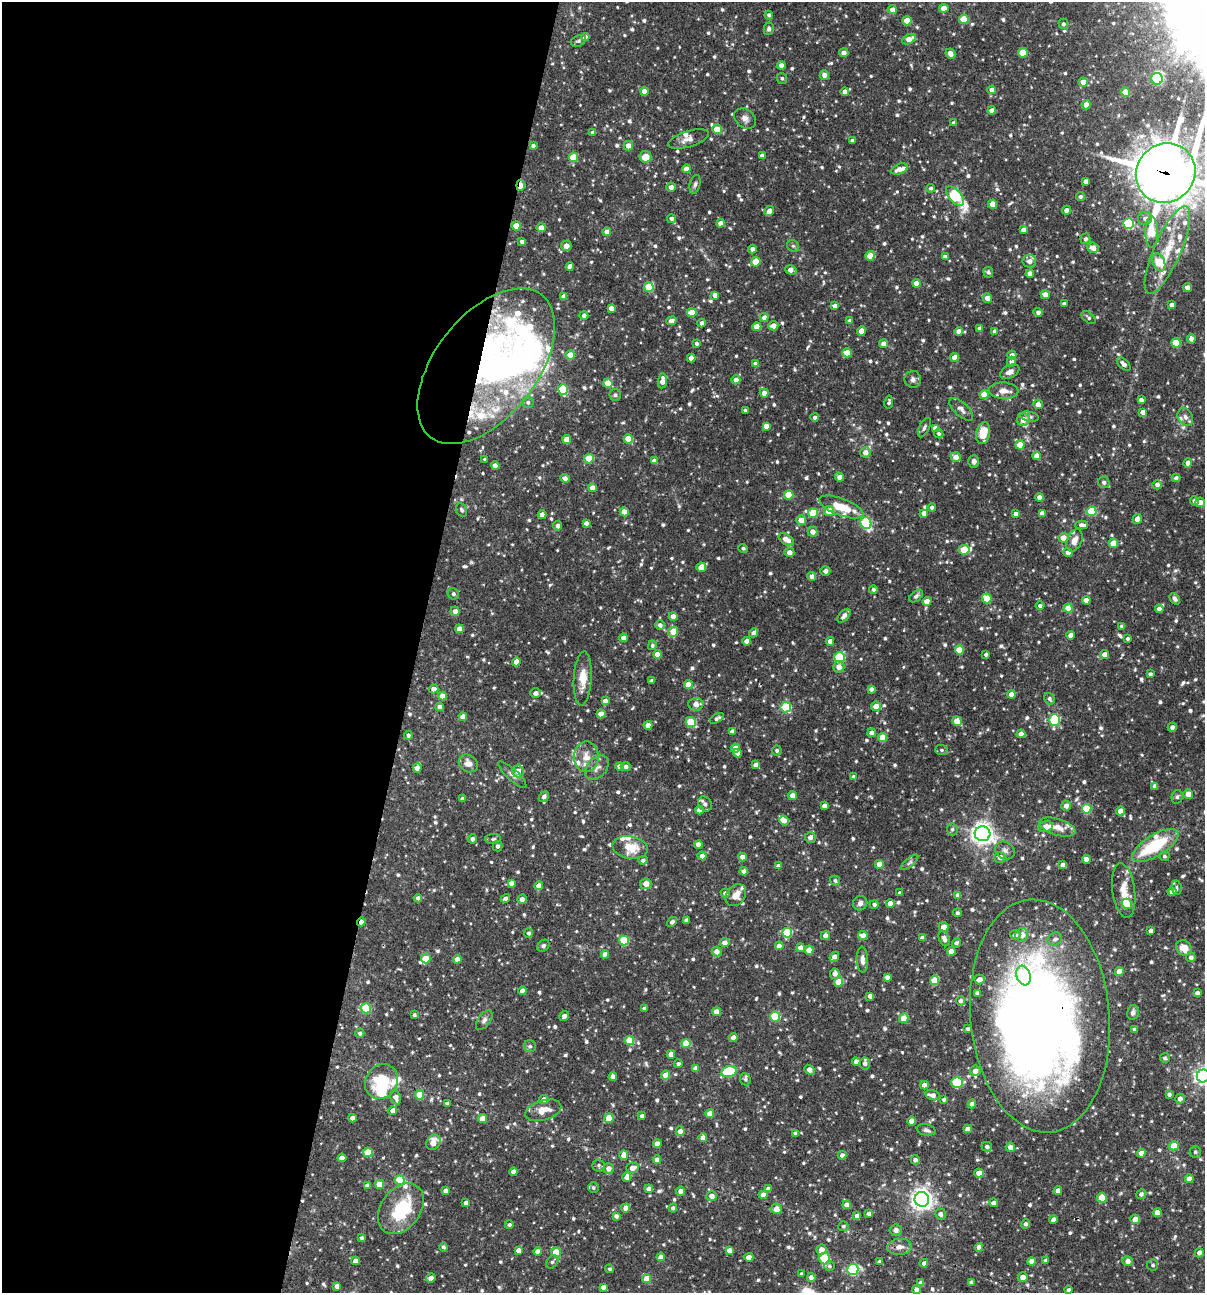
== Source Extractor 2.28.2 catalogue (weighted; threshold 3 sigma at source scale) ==
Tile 5 of 4 x 4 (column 1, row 2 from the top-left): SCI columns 250-1452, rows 2585-3875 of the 5187 x 5168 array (HDU 1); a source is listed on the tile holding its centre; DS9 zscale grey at full resolution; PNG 1207 x 1295 px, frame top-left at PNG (2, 2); each listed source drawn as its Kron ellipse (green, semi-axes under 4 px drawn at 4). Shown black and unused: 35% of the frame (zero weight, under 3 of 4 exposures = <1% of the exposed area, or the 3 px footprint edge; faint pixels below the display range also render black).
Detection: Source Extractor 2.28.2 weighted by HDU 2 'WHT'; one run over the whole footprint, this tile lists its part. Background 0.0869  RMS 0.0039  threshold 0.0175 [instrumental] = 3 sigma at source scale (4.5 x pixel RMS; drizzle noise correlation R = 1.50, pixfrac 1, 0.05/0.05 arcsec/px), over >= 5 px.
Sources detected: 960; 6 inside a brighter object's white glare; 1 cosmic-ray / hot-pixel residue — neither listed nor drawn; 40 inside a brighter listed object's ellipse — not listed separately; of the other 913, all 500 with FLUX_AUTO >= 0.782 (the completeness limit of this list) listed and drawn (413 fainter detections not listed), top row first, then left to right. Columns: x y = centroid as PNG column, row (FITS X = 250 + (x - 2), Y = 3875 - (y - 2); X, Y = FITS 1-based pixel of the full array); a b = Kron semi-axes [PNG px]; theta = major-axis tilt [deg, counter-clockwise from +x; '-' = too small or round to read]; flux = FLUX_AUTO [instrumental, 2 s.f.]
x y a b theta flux
944 8 5 4 - 3.5
892 10 4 4 - 2.1
769 15 4 4 - 1
964 19 5 4 - 11
907 21 4 4 - 7
1063 24 5 5 - 1
769 29 6 5 - 0.96
585 37 4 4 - 2.4
909 39 7 5 25 3.3
578 41 8 5 25 0.94
844 53 4 4 - 1.9
1023 53 5 4 - 8
950 54 5 4 - 2.3
781 65 4 4 - 2.4
824 75 5 4 - 2.1
782 78 6 5 - 0.83
1157 79 6 5 - 28
1083 82 4 4 - 3
992 90 4 4 - 2.8
644 91 4 4 - 3.2
845 91 4 4 - 1.9
1125 92 4 4 - 5
1086 105 5 4 - 2.6
992 111 4 4 - 2.7
745 118 12 9 -35 2.1
954 123 4 3 - 1.2
717 129 5 5 - 6.4
593 133 4 4 - 2.2
689 139 21 8 17 2.8
852 140 3 3 - 0.83
533 145 4 3 - 1
628 146 4 4 - 3.1
762 156 4 4 - 1.5
573 157 5 4 - 11
645 157 6 5 - 4.8
686 169 4 4 - 2.7
899 169 8 5 23 3.1
1166 173 31 29 44 1100
1086 182 4 4 - 2.6
695 184 9 5 77 0.98
521 185 5 3 - 5.1
671 187 4 4 - 1.9
931 188 4 4 - 0.84
955 196 12 6 -48 40
1080 196 5 4 - 0.92
993 204 4 4 - 4.9
1066 210 4 4 - 1.8
769 211 5 4 - 2.1
1145 218 7 6 - 1.6
672 219 4 4 - 1.5
720 223 4 4 - 2.4
1129 223 5 5 - 29
516 226 4 4 - 6
541 228 4 4 - 3
1023 230 4 4 - 2
607 232 4 4 - 3
1152 232 16 6 -90 11
1086 239 5 5 - 1.1
522 242 4 3 - 1.2
566 246 5 5 - 2.9
793 246 6 5 - 0.8
1093 248 5 5 - 3.1
752 249 4 4 - 1.6
1167 250 47 13 66 15
870 256 4 4 - 5.6
945 257 4 4 - 2.1
1029 261 7 6 - 2.2
756 262 5 4 - 9.4
1159 262 9 6 -68 16
570 266 4 4 - 2.9
791 270 6 4 -17 2.9
988 272 5 5 - 0.94
1030 274 4 4 - 2.6
916 283 4 4 - 3.2
649 287 5 5 - 14
1187 288 4 4 - 2.8
715 295 4 4 - 2.3
1045 295 4 4 - 2.9
564 297 4 4 - 2.5
987 298 5 4 - 2.5
1064 304 4 3 - 1.1
1172 305 4 4 - 1.9
835 306 4 4 - 2.3
611 308 4 4 - 2.4
1038 312 4 4 - 1.1
692 313 5 4 - 5.4
584 315 4 4 - 1.5
764 318 4 4 - 2.4
1088 318 8 5 -42 0.95
671 321 5 4 - 2.8
849 321 4 4 - 1.5
702 323 4 4 - 1.2
773 326 5 4 - 2.9
757 327 4 4 - 5.8
980 328 4 4 - 1.6
861 331 4 4 - 3.6
959 331 4 4 - 2.1
995 331 4 3 - 1.1
1191 339 4 4 - 1.6
696 343 3 3 - 0.91
1176 343 5 4 - 11
884 344 4 4 - 2.8
847 353 4 4 - 6.7
570 355 4 4 - 6.2
1012 355 4 4 - 1.5
955 357 4 4 - 4.5
691 358 4 4 - 2.4
1011 362 5 4 - 1.7
755 364 4 4 - 2
1124 364 8 4 -43 1.7
486 366 90 51 52 160
1010 372 10 6 26 2
913 379 8 8 - 1.5
736 380 4 4 - 2.4
662 381 7 4 84 3.1
608 383 4 4 - 6.5
563 390 5 5 - 19
1004 391 15 8 -4 3.4
764 393 4 4 - 2.8
984 394 4 4 - 5.8
615 395 6 5 - 0.85
1141 400 4 3 - 1.4
528 402 6 5 - 0.99
889 402 6 4 80 0.84
1038 404 5 5 - 2.5
961 409 15 6 -42 1.9
745 410 3 3 - 0.81
1143 412 4 4 - 2.3
815 417 4 4 - 1.2
1029 417 9 5 -10 0.95
1185 417 9 7 -60 1.6
1023 420 6 6 - 3.6
766 426 4 4 - 2.4
924 428 10 5 63 0.96
935 428 4 4 - 3
983 433 11 7 78 6.8
939 434 5 4 - 0.85
628 439 4 4 - 7.9
567 440 4 4 - 4.1
1020 445 4 4 - 6.3
865 452 5 5 - 2.8
1037 456 4 4 - 3.6
956 457 5 4 - 3
485 459 3 3 - 0.81
589 459 5 5 - 12
654 461 4 4 - 2.5
974 461 6 5 - 1.3
1188 463 5 4 - 2.9
495 466 4 4 - 2.6
840 477 4 4 - 2.5
565 478 5 4 - 1.8
1176 478 4 4 - 1.1
1104 482 6 5 - 1.2
1157 485 5 4 - 1.5
592 488 4 4 - 3.4
789 495 5 4 - 9.8
1039 497 4 4 - 2.4
1195 501 4 4 - 1.8
1200 502 5 4 - 2.9
841 507 23 8 -21 8.9
932 507 4 4 - 1.2
462 510 7 5 -66 1
829 511 5 5 - 4.3
1091 511 5 5 - 14
624 512 4 4 - 4.7
813 513 5 5 - 13
924 513 4 4 - 2.3
1042 513 4 4 - 2.7
1015 514 4 4 - 1.8
542 515 4 4 - 3.2
1137 519 5 4 - 2.3
801 520 5 4 - 4.5
586 523 4 4 - 1.4
866 523 6 5 - 29
1082 525 6 4 -1 1.8
558 526 4 4 - 1.5
813 532 5 5 - 2.5
1063 538 5 5 - 3.1
786 539 8 5 -33 4.2
1074 540 12 7 67 2.9
1113 543 4 4 - 6.7
743 548 5 4 - 0.8
964 550 5 4 - 12
789 552 5 5 - 2.6
1068 552 4 4 - 2.6
701 567 5 4 - 5.5
825 571 5 4 - 1.7
812 576 4 4 - 2
873 590 4 4 - 1.2
453 594 6 5 - 1
916 596 8 5 40 0.93
987 598 5 5 - 12
1175 599 6 4 -54 1.1
1086 600 4 4 - 1.7
927 601 4 4 - 3.6
1040 606 4 4 - 1.1
1068 608 4 4 - 5.5
1159 609 4 4 - 2.2
455 611 5 4 - 2
673 616 4 4 - 2.6
844 616 8 4 49 1.7
660 625 5 5 - 1.6
1122 626 4 3 - 0.78
459 629 4 4 - 3.7
673 632 5 4 - 8.6
753 633 5 4 - 1.6
1071 635 4 4 - 2.9
623 638 4 4 - 2.3
1128 639 3 3 - 0.86
747 641 4 4 - 2.5
830 641 4 4 - 2
652 645 5 4 - 0.86
959 650 4 4 - 8.5
657 654 4 4 - 3.7
986 654 3 3 - 1
1105 655 4 4 - 3.5
840 657 5 5 - 28
516 662 4 4 - 2.5
839 667 5 5 - 2.4
1150 674 4 3 - 0.94
583 678 27 9 87 6.5
652 681 4 4 - 1.3
688 685 4 4 - 5.6
434 689 4 4 - 2.2
871 689 4 4 - 1.3
535 693 5 5 - 2.1
1011 694 4 4 - 2.6
442 696 4 4 - 4
1049 699 6 5 - 0.98
605 701 4 4 - 2.1
696 704 7 6 - 2.8
876 706 5 4 - 3.5
440 707 4 4 - 2.4
786 707 5 5 - 29
601 714 4 4 - 4.6
463 717 4 4 - 2.7
717 718 7 4 32 1.2
1054 720 6 5 - 30
957 721 5 4 - 7.1
691 722 5 5 - 16
648 725 4 4 - 2.8
1172 727 4 4 - 1.2
732 731 4 4 - 2
872 733 4 4 - 2.4
1021 734 4 4 - 2.7
408 735 4 4 - 0.94
882 738 4 4 - 6
735 748 4 4 - 4.3
941 750 6 5 - 0.82
777 751 5 5 - 0.79
737 753 4 4 - 2.2
586 757 15 12 90 5.1
468 763 10 8 -37 3
756 765 4 4 - 1.8
620 766 4 4 - 2.5
597 767 14 9 47 2.5
626 767 5 4 - 1.4
417 768 4 4 - 2.5
518 771 6 5 - 3.1
512 775 18 5 -43 1.8
853 777 4 4 - 0.8
1155 786 4 4 - 2.4
1188 794 5 4 - 3.3
793 796 4 4 - 3.2
544 797 5 4 - 1.4
1177 797 7 5 76 0.88
462 798 4 4 - 0.92
705 804 8 6 -58 1.3
824 806 4 4 - 2.4
1066 806 5 5 - 2.1
1087 809 5 5 - 16
700 810 4 4 - 2.7
1120 811 4 4 - 3.8
784 821 5 5 - 2.5
1046 827 7 5 12 4.1
1057 827 19 8 -17 3.9
952 829 6 5 - 0.95
983 834 8 7 - 260
810 837 5 5 - 1.9
472 839 4 4 - 1.4
493 839 8 5 3 0.87
698 845 4 4 - 2.3
1155 845 26 10 32 20
497 846 5 5 - 1.1
630 847 18 11 -10 8.1
1005 850 10 8 -29 1.6
702 856 4 4 - 1.9
1164 856 5 5 - 0.81
742 857 4 4 - 2.8
1000 857 5 5 - 2.7
1086 859 4 4 - 2.6
643 860 5 4 - 1.1
910 862 11 4 40 0.93
879 864 4 4 - 4.2
1063 865 4 4 - 2.4
778 866 4 4 - 2
744 871 4 4 - 1.9
835 880 5 5 - 0.88
511 883 4 4 - 2.4
646 884 5 5 - 3.1
539 886 4 4 - 4.2
1177 888 7 5 -80 0.8
1124 891 27 11 -82 6.7
1172 892 4 4 - 2.7
725 893 4 4 - 1.7
900 893 4 4 - 1
736 895 12 9 53 4
958 895 4 4 - 2.6
418 898 4 4 - 1.1
505 898 5 3 - 1.6
522 899 5 4 - 1.7
860 903 7 7 - 1.5
890 903 4 4 - 3.1
874 904 4 4 - 1.1
1127 904 5 5 - 12
957 913 4 4 - 0.89
686 920 4 4 - 1.7
361 922 4 3 - 2.2
672 922 6 4 40 1
944 927 5 4 - 2.8
1151 931 4 4 - 1.9
528 933 5 4 - 0.97
787 933 5 5 - 17
1015 935 5 5 - 1.4
1022 935 7 6 - 3.3
825 936 4 4 - 2
863 936 5 4 - 3
922 938 4 4 - 1.6
944 939 8 5 -65 2
1055 939 7 6 - 1.5
624 940 5 5 - 17
725 943 5 4 - 2.3
956 943 5 4 - 0.95
543 946 7 5 46 0.88
779 946 4 4 - 3.4
800 948 4 4 - 2.1
1184 948 8 7 - 4.1
809 950 4 4 - 4.7
717 951 5 4 - 2.4
951 951 4 4 - 4.2
605 954 4 4 - 2.7
834 957 5 4 - 2.3
1191 957 5 4 - 1.6
426 958 5 4 - 7.7
457 959 4 4 - 3.1
862 960 13 5 -87 1.9
1119 972 4 4 - 6.5
835 974 5 5 - 2.3
1023 975 10 7 -70 6.3
887 977 4 4 - 1.7
979 979 5 5 - 2.8
934 980 4 4 - 9.7
839 982 5 4 - 8.5
522 991 4 4 - 2.6
977 993 4 4 - 1.8
1197 993 4 4 - 1.5
870 996 4 4 - 1.4
960 1001 4 4 - 1.4
366 1008 5 5 - 20
644 1008 3 3 - 0.84
717 1012 4 4 - 4.7
1133 1012 7 6 - 1.4
414 1015 4 3 - 0.83
564 1016 5 4 - 1.7
775 1016 5 5 - 19
1040 1016 117 69 -85 440
904 1018 5 4 - 9.6
484 1020 11 6 54 1.4
968 1029 4 3 - 0.84
1135 1029 3 3 - 1.1
360 1033 4 4 - 1
733 1038 4 4 - 3.3
629 1040 5 4 - 8.1
686 1043 4 4 - 8.8
530 1046 6 6 - 0.85
671 1054 4 4 - 2.6
1165 1058 5 5 - 0.95
856 1062 4 4 - 2
678 1064 4 4 - 0.9
865 1064 6 5 - 1.5
695 1068 4 4 - 2.7
809 1070 6 4 -40 2.9
975 1071 5 5 - 2.4
729 1072 8 5 15 32
666 1075 4 4 - 4.8
1203 1076 6 6 - 150
613 1077 4 4 - 2.5
745 1079 6 5 - 0.79
381 1082 18 15 58 18
957 1083 6 5 - 24
924 1085 4 4 - 2.6
1169 1094 4 3 - 1.1
420 1095 5 4 - 8.7
933 1095 7 4 -16 2.2
396 1097 7 5 -65 2.4
544 1099 4 4 - 2.6
1180 1099 5 4 - 2
944 1100 4 4 - 0.92
447 1104 4 3 - 0.94
972 1104 4 4 - 2.1
543 1110 19 10 17 5.6
393 1111 4 4 - 2.3
710 1114 4 4 - 4.4
642 1116 4 4 - 1.4
352 1118 4 4 - 2.4
609 1118 5 4 - 7.7
483 1119 4 4 - 4.7
912 1121 4 4 - 4.5
968 1129 4 4 - 2.5
926 1130 9 5 -13 1.1
680 1131 5 4 - 2.7
795 1133 4 4 - 1.2
703 1138 4 4 - 2.4
433 1142 8 6 51 5.2
657 1143 4 4 - 2.5
1174 1146 5 4 - 6.8
987 1147 5 5 - 0.95
1010 1147 4 4 - 2.6
368 1152 5 4 - 9.9
1195 1152 6 5 - 0.96
1141 1153 4 4 - 3.5
624 1155 5 4 - 3.2
842 1155 4 4 - 1.5
342 1158 4 4 - 3.3
657 1160 4 4 - 2.6
915 1160 4 4 - 1.4
598 1165 6 6 - 0.83
609 1168 5 5 - 2.6
632 1168 6 5 - 3.1
514 1172 4 4 - 2.7
979 1173 4 4 - 3.8
627 1177 5 4 - 2.7
1189 1179 4 4 - 2.7
400 1180 5 5 - 16
379 1184 4 4 - 7.4
367 1186 4 4 - 2.5
593 1188 5 5 - 0.82
649 1189 4 4 - 2.5
768 1189 4 4 - 1.6
1058 1190 4 4 - 1.9
446 1191 4 4 - 1.9
680 1191 4 4 - 2
1141 1194 5 4 - 1.1
763 1195 4 4 - 2.9
712 1196 5 4 - 2.4
1102 1198 5 5 - 8.6
922 1199 7 7 - 240
466 1203 4 4 - 2.1
994 1203 4 4 - 1.8
847 1205 4 4 - 3.8
626 1208 4 4 - 2.5
673 1208 4 4 - 1.2
401 1209 28 19 54 22
776 1209 5 5 - 3.4
1157 1213 4 4 - 4.1
869 1214 4 4 - 1.6
940 1214 6 5 - 1.4
616 1216 4 4 - 1.3
857 1216 4 4 - 2.3
1135 1219 5 4 - 3.1
1053 1220 4 4 - 1.5
1026 1224 5 4 - 1.1
509 1225 4 4 - 1.1
843 1226 5 5 - 0.81
896 1230 6 6 - 1.6
361 1238 4 4 - 0.85
443 1247 4 3 - 0.95
900 1247 12 8 6 2.5
979 1247 4 4 - 2.8
518 1250 4 4 - 2.6
729 1250 4 4 - 2.4
821 1250 5 5 - 3
537 1251 4 4 - 2.9
556 1252 5 4 - 10
1199 1253 5 4 - 2
661 1257 4 4 - 2.8
749 1257 4 4 - 2.9
825 1258 6 5 - 16
1045 1260 4 4 - 0.89
355 1261 4 4 - 2.7
1032 1261 4 4 - 3
1128 1261 5 5 - 2.3
552 1262 7 5 53 0.85
879 1262 3 3 - 0.94
924 1263 4 4 - 1.3
1153 1265 5 5 - 0.79
829 1266 5 5 - 0.78
610 1269 4 4 - 0.87
853 1269 5 5 - 42
801 1274 3 3 - 0.98
811 1277 4 4 - 2.1
1023 1277 5 4 - 2.3
431 1278 5 4 - 1.9
646 1279 4 4 - 7
971 1282 4 4 - 1
921 1283 4 4 - 2.6
337 1286 4 4 - 2.2
603 1287 4 4 - 2.1
916 1289 4 4 - 1.6
1069 1290 4 4 - 0.95
Overlapping masked pixels (flux is a lower limit): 5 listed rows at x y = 1166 173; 521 185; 486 366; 361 922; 1040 1016
Isophote crosses this tile's border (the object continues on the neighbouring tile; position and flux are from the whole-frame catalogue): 2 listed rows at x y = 1166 173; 1203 1076